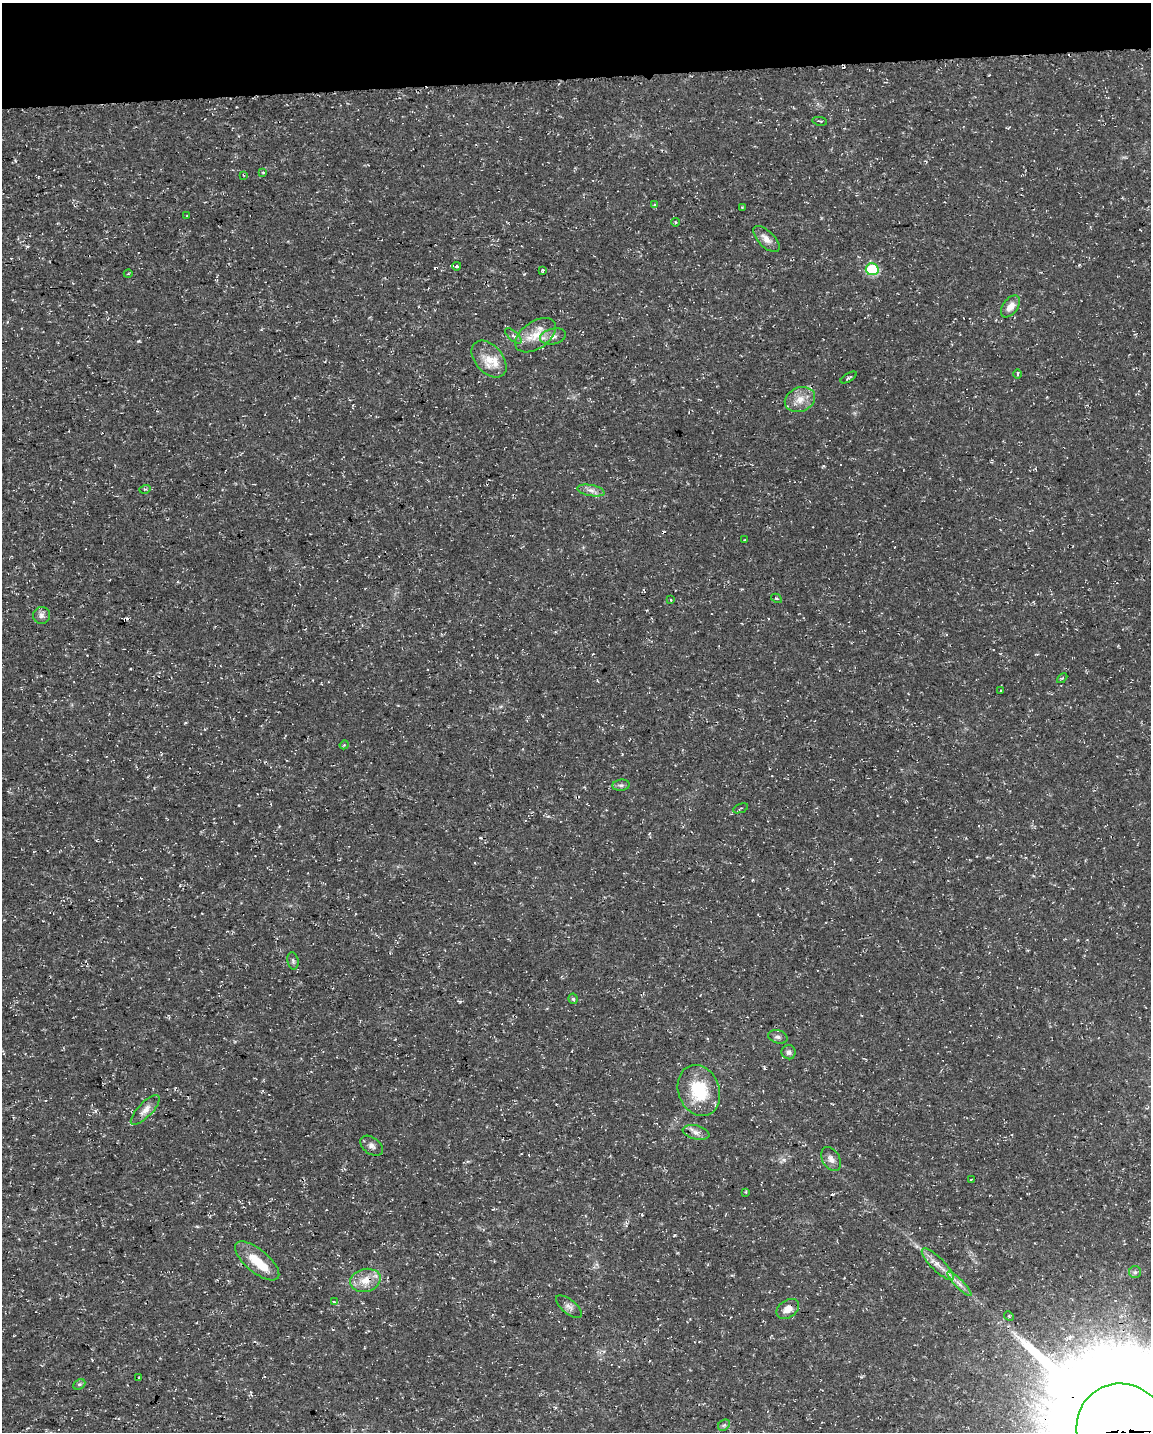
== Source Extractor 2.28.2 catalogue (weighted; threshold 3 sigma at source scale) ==
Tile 3 of 4 x 3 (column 3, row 1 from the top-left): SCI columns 2300-3448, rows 2917-4346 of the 4598 x 4353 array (HDU 1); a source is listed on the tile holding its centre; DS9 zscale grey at full resolution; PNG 1153 x 1434 px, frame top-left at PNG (2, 3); each listed source drawn as its Kron ellipse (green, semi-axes under 4 px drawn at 4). Shown black and unused: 5% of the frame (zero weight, under 3 of 4 exposures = <1% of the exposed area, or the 3 px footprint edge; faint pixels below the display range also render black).
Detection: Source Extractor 2.28.2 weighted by HDU 2 'WHT'; one run over the whole footprint, this tile lists its part. Background 0.0193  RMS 0.0025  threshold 0.0111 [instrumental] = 3 sigma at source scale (4.5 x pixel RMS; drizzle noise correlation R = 1.50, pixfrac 1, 0.0396/0.0396 arcsec/px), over >= 5 px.
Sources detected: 67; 1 inside a brighter object's white glare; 11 cosmic-ray / hot-pixel residue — neither listed nor drawn; the other 55 listed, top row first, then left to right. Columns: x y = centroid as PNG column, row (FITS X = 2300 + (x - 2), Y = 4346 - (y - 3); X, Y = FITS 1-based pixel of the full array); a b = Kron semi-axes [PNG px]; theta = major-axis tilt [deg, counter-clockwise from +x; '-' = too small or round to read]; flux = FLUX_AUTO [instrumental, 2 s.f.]
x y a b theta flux
820 121 7 2 -10 0.25
263 172 4 3 - 0.18
243 175 3 2 - 0.17
654 205 4 3 - 0.37
742 207 3 3 - 0.2
186 216 3 2 - 0.14
675 222 4 3 - 0.23
766 239 16 8 -44 1.9
457 266 4 3 - 0.83
872 269 6 6 - 17
543 270 4 3 - 0.3
128 274 4 3 - 0.23
1010 306 12 7 53 2.2
536 335 23 13 35 4.8
513 336 10 4 -41 0.71
553 336 13 8 11 1.6
489 359 21 13 -49 4.6
1017 374 5 3 - 0.25
849 378 9 3 31 0.32
800 399 16 12 23 3
145 489 6 3 16 0.3
591 491 14 5 -10 1.3
745 540 3 2 - 0.18
776 598 6 3 -30 0.3
671 600 2 2 - 0.27
41 615 8 8 - 1
1062 678 6 3 44 0.3
1000 690 3 2 - 0.21
344 745 4 3 - 0.25
621 785 9 5 7 0.62
740 808 8 2 21 0.26
293 961 8 5 -81 0.6
573 999 5 4 - 0.44
778 1037 10 6 -15 0.8
789 1052 7 7 - 0.85
699 1091 26 20 -69 12
145 1110 19 7 46 1.9
696 1132 13 7 -14 1.3
372 1146 13 8 -37 1.2
831 1159 13 8 -60 1.5
971 1180 3 3 - 0.27
746 1192 3 2 - 0.47
257 1261 27 11 -40 6.2
938 1264 21 6 -45 2.4
1135 1272 6 6 - 0.55
365 1280 15 11 15 3.6
959 1284 16 3 -45 1.3
334 1302 4 3 - 0.39
569 1307 16 7 -39 1.3
788 1309 12 8 36 2.2
1009 1316 5 4 - 0.28
139 1378 3 3 - 0.53
79 1384 6 5 - 0.51
724 1425 6 5 - 0.52
1123 1432 49 45 -60 9300
Overlapping masked pixels (flux is a lower limit): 3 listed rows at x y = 365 1280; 788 1309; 1123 1432
Isophote crosses this tile's border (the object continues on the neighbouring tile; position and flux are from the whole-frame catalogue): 1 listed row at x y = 1123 1432
Unlisted compact peaks at least as high as the median listed source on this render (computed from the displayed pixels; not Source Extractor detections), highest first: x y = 138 341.